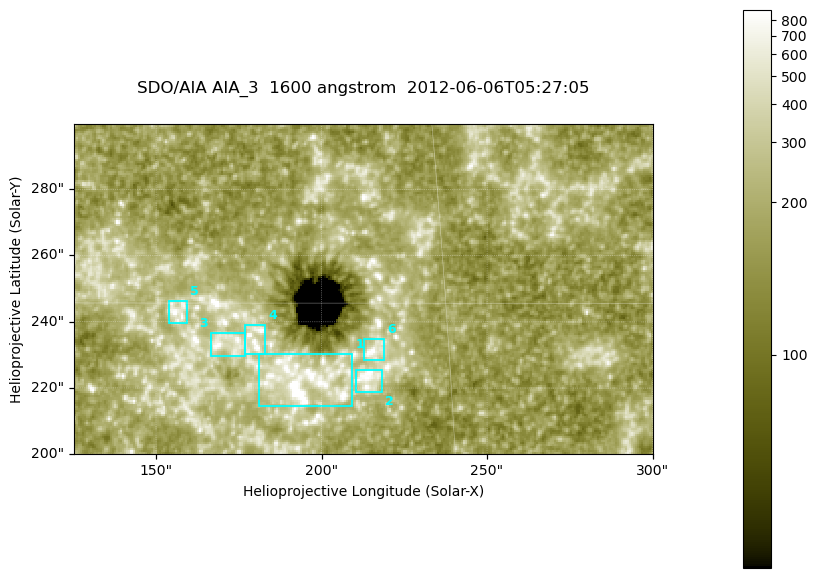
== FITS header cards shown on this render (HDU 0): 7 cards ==
TELESCOP= 'SDO/AIA '
INSTRUME= 'AIA_3   '
WAVELNTH=                 1600
WAVEUNIT= 'angstrom'
DATE-OBS= '2012-06-06T05:27:05.12'
CTYPE1  = 'HPLN-TAN'
CTYPE2  = 'HPLT-TAN'

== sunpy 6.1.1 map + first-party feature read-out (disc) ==
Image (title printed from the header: SDO/AIA AIA_3  1600 angstrom  2012-06-06T05:27:05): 287 x 164 px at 0.609 arcsec/px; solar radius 946 arcsec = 1552 px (partial field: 0.6% of the solar disc is inside the frame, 100% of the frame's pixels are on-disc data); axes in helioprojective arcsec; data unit not stated in the header (colour bar unlabelled)
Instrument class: DISC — disc imager (sunpy class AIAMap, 1600 A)
Bright regions (active regions / flare kernels): reference = the on-disc median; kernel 3 px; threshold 5 sigma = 310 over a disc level ~178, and >= 1.15x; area >= 47 px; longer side >= 3 px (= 1.8 arcsec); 6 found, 6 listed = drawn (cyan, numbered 1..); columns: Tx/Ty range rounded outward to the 2 arcsec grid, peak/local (2 s.f.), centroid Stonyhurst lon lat
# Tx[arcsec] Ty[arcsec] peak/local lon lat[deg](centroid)
1 180..210 214..232 14 +12 +14
2 210..220 218..226 5 +13 +14
3 166..178 230..238 4.4 +11 +14
4 176..184 230..240 4.6 +11 +14
5 154..160 238..246 4.7 +10 +15
6 212..220 228..236 5 +14 +14